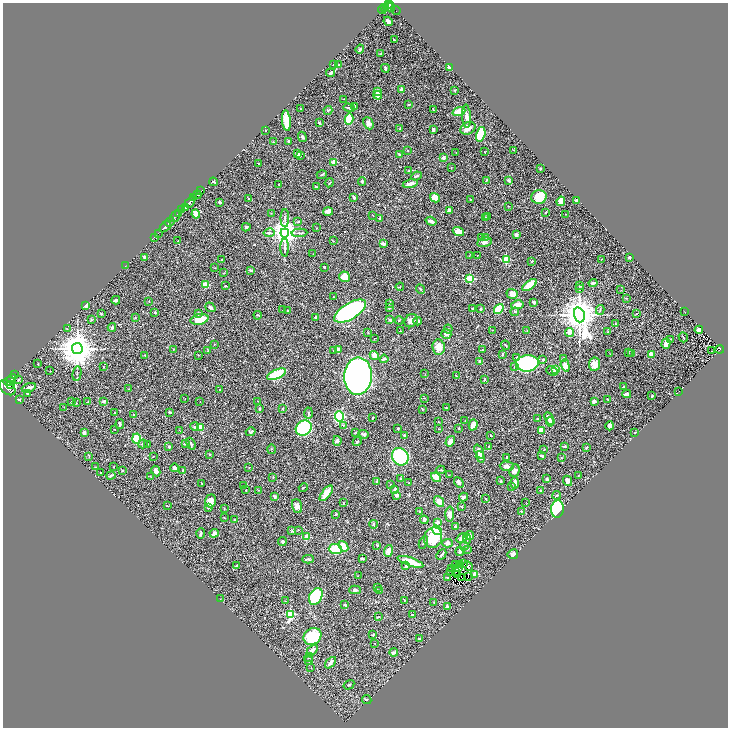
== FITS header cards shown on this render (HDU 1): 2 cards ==
NAXIS1  =                 1451
NAXIS2  =                 1451

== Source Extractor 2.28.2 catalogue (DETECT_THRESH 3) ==
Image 1451 x 1451 px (HDU 1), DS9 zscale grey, zoomed out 1/2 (1 PNG px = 2 x 2 image px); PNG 730 x 730 px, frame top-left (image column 2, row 1450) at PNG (3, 3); each listed source drawn as its Kron ellipse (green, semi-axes under 4 px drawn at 4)
Background 0.446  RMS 0.021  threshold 0.0623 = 3 sigma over >= 5 px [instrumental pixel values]
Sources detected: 472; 36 cannot appear on this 1/2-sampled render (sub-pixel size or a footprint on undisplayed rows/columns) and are neither listed nor drawn; the other 436 listed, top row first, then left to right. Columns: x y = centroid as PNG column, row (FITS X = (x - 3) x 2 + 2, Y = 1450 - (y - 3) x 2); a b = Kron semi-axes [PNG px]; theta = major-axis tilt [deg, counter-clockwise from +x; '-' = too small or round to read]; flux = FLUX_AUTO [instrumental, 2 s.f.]
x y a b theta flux
388 4 2 2 - 240
390 4 2 1 - 210
385 7 2 2 - 79
389 7 6 3 -12 140
391 7 4 3 - 150
382 10 4 1 - 94
396 10 5 1 - 31
388 21 5 3 - 22
394 40 3 2 - 4.1
360 49 4 3 - 5.9
381 53 2 1 - 1.7
333 65 2 1 - 1.5
339 65 3 2 - 2.2
385 68 4 2 - 9.1
450 68 4 3 - 21
331 73 4 3 - 8.4
401 89 3 2 - 19
454 90 3 2 - 2.5
378 91 4 3 - 30
378 95 4 3 - 27
343 99 2 1 - 1.2
409 104 3 2 - 4.8
355 106 2 2 - 5.4
300 108 2 1 - 1.7
349 108 6 2 -17 4.9
328 110 4 3 - 4.6
433 110 3 2 - 3.3
459 111 6 4 20 56
466 116 12 4 -87 21
349 119 5 4 - 76
286 120 10 4 -84 90
319 123 2 2 - 4.3
368 123 6 4 -63 16
400 128 2 1 - 1.7
468 128 8 5 26 38
433 130 4 2 - 13
266 131 2 1 - 2.6
481 134 7 4 75 250
302 137 5 3 - 7.6
289 141 3 3 - 14
273 142 2 2 - 2.3
513 150 2 2 - 1.4
408 151 3 2 - 2.8
485 152 2 1 - 1.6
298 153 4 3 - 14
456 153 2 2 - 1.1
399 154 4 2 - 3.4
300 155 4 3 - 4.2
443 158 2 2 - 26
334 162 2 2 - 43
258 163 2 2 - 3.1
451 168 3 2 - 1.6
540 169 3 2 - 3.6
409 170 3 2 - 2.1
322 175 5 2 - 3.1
416 176 5 2 - 4.9
486 180 3 2 - 1.8
362 181 4 3 - 4.4
509 181 4 3 - 6.7
213 182 4 2 - 3.4
329 183 5 2 - 2.9
410 184 8 3 12 28
279 185 3 1 - 1.6
316 187 3 2 - 6.1
201 191 3 2 - 170
197 195 5 2 - 1000
354 197 4 3 - 4.5
539 197 8 6 10 99
194 198 2 2 - 380
249 198 3 2 - 2.3
435 198 5 4 - 47
470 199 3 2 - 2.8
561 201 5 3 - 45
577 201 4 3 - 18
190 202 6 3 43 1900
219 202 2 2 - 6.7
508 206 2 2 - 2.2
185 207 4 3 - 670
182 209 4 1 - 210
449 210 4 3 - 15
328 211 5 4 - 16
546 212 3 2 - 4.1
179 213 3 2 - 320
271 213 2 2 - 1.6
196 214 4 3 - 54
566 214 2 1 - 1.3
373 215 2 2 - 1.5
488 216 2 1 - 1.1
175 217 6 3 55 120
486 217 4 1 - 1.7
285 218 9 3 89 8.6
380 219 3 2 - 5.8
431 221 5 3 - 15
170 222 5 2 - 850
298 222 3 2 - 2.3
165 227 6 2 43 850
246 227 4 3 - 6.4
316 228 2 2 - 1.6
458 232 6 3 -20 41
158 233 2 1 - 10
269 233 5 3 - 5.3
285 233 4 4 - 5100
299 233 8 2 3 5.6
516 235 3 3 - 11
154 237 2 1 - 17
482 237 4 2 - 2.7
485 237 2 2 - 1.7
178 240 3 2 - 1.7
333 241 3 2 - 1.7
484 242 7 5 14 12
383 244 4 2 - 20
285 248 9 3 -89 8.5
313 254 3 2 - 1.3
477 255 2 1 - 1.1
469 256 2 1 - 1.2
145 257 4 3 - 9.5
629 257 2 2 - 9
222 259 3 2 - 1.5
601 259 2 2 - 1.2
506 260 3 2 - 170
531 262 4 3 - 3.2
125 266 2 1 - 24
324 267 2 2 - 5
215 268 3 2 - 1.4
251 270 3 3 - 5.1
224 273 2 2 - 2.2
345 277 5 5 - 44
470 279 3 3 - 250
593 283 4 2 - 8.6
205 285 3 3 - 48
529 285 8 4 35 94
225 286 3 3 - 2.7
580 286 3 2 - 1.9
400 287 4 3 - 4.4
420 289 5 2 - 2.9
579 289 3 2 - 1.7
621 290 2 2 - 1.2
512 294 6 5 - 38
334 297 2 2 - 2.2
627 298 3 2 - 1.6
116 300 4 3 - 6.6
149 301 2 1 - 1.3
534 302 3 2 - 10
390 304 3 2 - 4.9
517 305 6 3 11 33
86 306 3 2 - 16
210 307 5 3 - 10
389 308 3 2 - 5.1
472 309 3 2 - 4.4
481 309 3 3 - 3.3
499 309 5 3 - 200
283 310 2 2 - 1.3
288 310 2 2 - 2.7
600 310 5 2 - 3.8
350 311 18 8 32 930
515 312 4 3 - 7.3
685 312 3 2 - 1.4
155 313 3 3 - 3.3
198 313 3 3 - 7
101 314 3 3 - 2.5
636 314 2 2 - 2.5
258 315 4 2 - 4.3
579 315 8 5 -73 11000
135 318 3 2 - 1.6
316 318 3 2 - 7.1
200 319 9 5 14 91
91 320 3 2 - 2.2
390 320 3 3 - 9.3
399 320 4 2 - 2.2
411 321 7 6 - 22
418 321 4 3 - 12
616 324 4 2 - 2.5
112 327 4 3 - 5
67 329 3 2 - 1.4
448 329 4 3 - 4.1
493 330 3 2 - 1.3
699 330 4 3 - 19
401 331 4 2 - 2.4
527 331 3 2 - 3
570 332 4 3 - 45
608 332 2 1 - 1.2
368 333 2 2 - 2.4
446 334 5 5 - 14
683 337 5 1 - 2
375 338 3 1 - 1.6
670 339 3 2 - 3.5
666 343 5 3 - 33
214 344 3 2 - 1.9
505 345 5 2 - 3
439 347 8 6 -83 40
77 349 5 5 - 10000
174 349 3 2 - 2.5
720 349 4 2 - 81
208 350 2 2 - 2.6
338 350 4 3 - 19
482 350 3 2 - 2.2
334 351 2 2 - 4.2
712 351 3 1 - 3.7
628 353 3 2 - 2
503 354 3 2 - 3.3
610 354 3 2 - 1.6
632 354 3 2 - 2.8
652 354 3 3 - 38
145 355 2 2 - 2.5
198 355 2 1 - 1.2
374 355 5 4 - 32
517 357 2 2 - 6.8
563 358 4 3 - 4.4
384 359 4 2 - 6.6
543 360 2 2 - 5.2
480 361 3 3 - 16
527 363 11 8 7 810
38 364 2 2 - 2.3
594 364 7 5 82 37
565 365 6 4 -71 23
103 367 3 2 - 1.8
514 367 3 2 - 3.4
556 369 3 3 - 48
50 371 2 1 - 1.2
552 371 6 3 -22 8
77 373 7 2 79 4.2
15 374 2 1 - 67
277 374 10 4 24 130
425 374 2 1 - 1.1
358 376 18 14 86 2100
456 376 3 2 - 1.7
12 379 4 2 - 1100
484 379 4 3 - 3.1
18 380 3 2 - 3.5
10 381 6 3 6 1700
11 384 3 2 - 710
623 386 3 2 - 4.4
7 388 9 6 -39 3300
29 388 7 3 20 21
129 389 2 2 - 1.7
220 390 2 2 - 2.4
679 391 2 1 - 8.4
27 393 4 3 - 3
627 394 4 2 - 12
652 396 2 2 - 3.7
185 398 2 1 - 1.1
424 398 3 3 - 2.8
19 399 3 2 - 3.8
607 399 3 2 - 2.2
104 401 3 2 - 11
258 401 3 2 - 1.6
594 401 3 2 - 16
72 402 4 2 - 2.6
88 402 3 2 - 4.1
200 402 2 1 - 0.9
76 403 3 2 - 1.5
64 407 3 2 - 1.5
446 408 2 2 - 2
259 409 4 2 - 3.7
282 409 3 3 - 3
422 409 3 1 - 1.5
115 412 3 2 - 2.8
170 412 4 2 - 5.4
308 413 5 3 - 6.8
134 415 3 3 - 5.5
339 416 5 4 - 380
373 418 2 2 - 3.1
549 418 6 4 -66 24
538 419 2 2 - 3.7
465 421 2 2 - 1.4
439 422 2 1 - 1.1
550 422 4 3 - 16
120 424 5 2 - 8.1
344 425 3 3 - 3.9
473 425 6 4 73 25
195 426 4 3 - 5
610 426 4 3 - 13
200 427 4 3 - 58
304 428 8 7 - 370
398 428 3 3 - 4.7
459 428 3 2 - 2.1
114 429 2 2 - 1.8
438 429 2 2 - 1.3
179 430 3 2 - 2
541 430 3 3 - 49
251 432 5 3 - 5
356 432 3 2 - 2.3
635 432 3 2 - 1.9
84 433 4 3 - 8.4
364 434 5 3 - 9.1
404 435 2 2 - 13
491 436 2 1 - 1.9
136 439 5 4 - 200
337 441 5 4 - 12
357 441 4 2 - 5.1
450 441 5 3 - 35
185 443 4 3 - 11
143 444 4 3 - 4.5
147 444 2 1 - 1.1
191 444 6 3 -68 5.8
489 446 3 2 - 3.6
565 446 3 3 - 3.7
169 447 3 2 - 8.5
586 447 3 2 - 3.9
271 449 5 2 - 3.2
544 450 2 2 - 2.9
479 451 7 4 -67 19
210 454 2 2 - 2.9
154 456 3 2 - 1.5
541 456 4 2 - 6.1
89 457 3 2 - 2.1
400 457 9 8 - 350
480 457 6 3 -71 24
507 457 3 2 - 7.8
561 458 3 2 - 1.3
507 466 7 4 -3 14
95 467 2 2 - 1.6
113 467 3 1 - 1.2
249 467 3 2 - 1.8
174 468 4 3 - 11
122 470 2 2 - 2.7
182 470 2 1 - 2.3
441 470 5 2 - 4.2
156 471 5 3 - 18
515 471 6 5 - 12
100 472 2 2 - 1.5
449 475 2 2 - 1.4
578 475 2 1 - 1.4
111 476 4 2 - 5.9
151 477 2 2 - 2.1
436 477 5 3 - 49
273 478 3 2 - 1.7
400 478 3 2 - 2.1
547 479 3 2 - 5.1
501 481 4 3 - 3.7
568 481 5 4 - 12
377 482 2 2 - 10
459 482 5 3 - 13
409 483 3 2 - 2
515 483 6 3 87 20
202 484 3 2 - 1.5
390 484 3 2 - 2.3
244 486 2 1 - 1.3
512 487 3 3 - 2.9
303 488 5 1 - 2.3
246 490 2 2 - 2.6
259 490 3 2 - 2.1
395 490 4 3 - 17
540 490 2 2 - 3
326 493 9 4 52 59
397 495 3 3 - 18
557 495 4 3 - 5.2
275 496 4 3 - 4
464 497 4 3 - 9.1
486 499 2 2 - 1.7
211 501 6 5 - 44
439 501 6 4 -52 30
526 502 2 1 - 1
343 503 3 2 - 1.6
167 506 2 1 - 1.9
297 506 7 5 -71 20
461 507 3 2 - 5
209 508 3 2 - 3.3
224 508 2 2 - 1.7
557 509 9 6 84 410
420 511 2 2 - 2.4
521 511 2 2 - 4.4
336 514 4 3 - 3.8
450 514 7 4 88 23
224 518 2 2 - 1.9
234 520 3 2 - 1.6
424 520 4 2 - 16
438 522 4 3 - 14
373 524 4 3 - 6.5
455 526 2 2 - 7.7
298 530 2 2 - 1.6
437 530 5 3 - 160
292 531 3 2 - 2.9
201 533 5 2 - 5.3
214 533 5 4 - 14
469 536 4 3 - 19
307 537 2 2 - 82
433 538 10 9 - 150
462 538 6 3 35 22
467 538 5 4 - 7.7
282 541 4 3 - 6.1
423 542 6 3 63 5.4
447 543 5 4 - 12
377 545 3 2 - 3.6
343 546 6 4 -50 45
464 546 5 3 - 9.3
335 549 7 5 -3 84
468 549 4 2 - 2.2
388 551 6 4 74 26
460 551 4 3 - 6.4
513 554 5 4 - 13
441 555 6 2 47 8.6
362 558 4 2 - 7.1
308 559 6 2 3 6.1
410 562 13 3 -18 110
464 563 3 1 - 0.5
456 564 2 1 - 1.6
460 564 2 1 - 1.2
237 566 4 2 - 6.3
406 566 3 3 - 7.9
468 566 5 1 - 5.2
451 568 2 1 - 2.2
459 568 2 1 - 0.25
451 571 3 1 - 4.1
455 571 2 1 - 2.2
475 574 2 2 - 64
457 575 2 1 - 1.2
358 576 2 2 - 1.1
468 577 2 1 - 0.7
448 578 3 2 - 3.2
462 578 2 1 - 2.3
378 587 3 2 - 1.8
355 590 6 4 1 8.4
379 590 3 2 - 3.2
316 596 9 6 61 200
220 599 2 1 - 1.1
404 600 3 2 - 1.4
285 601 2 2 - 1.6
434 603 2 2 - 1.9
345 605 3 2 - 6.2
447 607 4 3 - 12
290 614 4 3 - 330
412 615 2 2 - 5.3
378 617 4 2 - 2.8
373 635 3 2 - 4.2
312 636 9 8 - 230
420 638 3 2 - 5.1
375 643 2 2 - 1.2
312 650 6 3 44 30
394 653 4 4 - 13
309 658 5 2 - 3.2
308 661 3 3 - 3.9
331 663 7 3 46 11
311 668 2 2 - 1.3
349 685 5 3 - 6
367 699 4 3 - 4.9
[36 sub-pixel or undisplayed-footprint detections neither listed nor drawn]